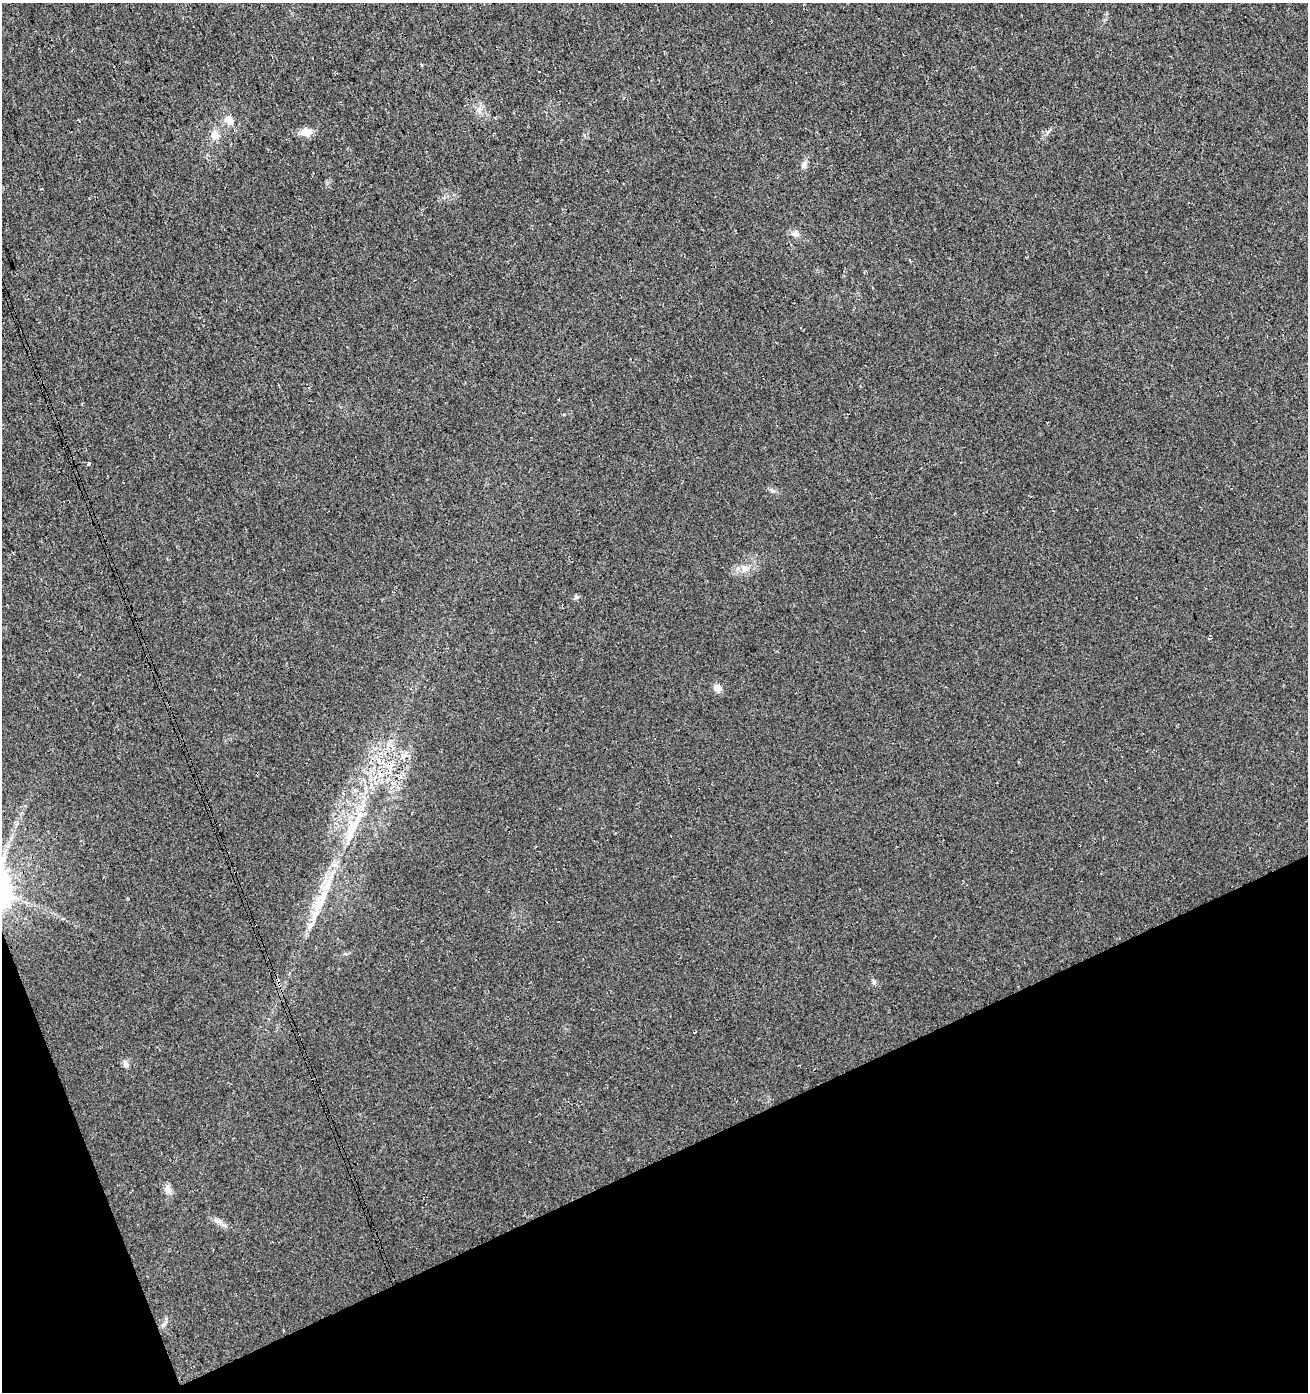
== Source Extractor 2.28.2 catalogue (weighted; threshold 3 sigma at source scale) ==
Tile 14 of 4 x 4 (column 2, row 4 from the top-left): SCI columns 1471-2776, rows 55-1444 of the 5495 x 5671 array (HDU 1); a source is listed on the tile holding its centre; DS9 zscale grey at full resolution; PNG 1310 x 1394 px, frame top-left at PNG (2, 3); no overlay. Shown black and unused: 19% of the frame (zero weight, under 3 of 4 exposures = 5% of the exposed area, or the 3 px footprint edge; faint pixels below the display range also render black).
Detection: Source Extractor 2.28.2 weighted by HDU 2 'WHT'; one run over the whole footprint, this tile lists its part. Background 0.0153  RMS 0.0066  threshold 0.0296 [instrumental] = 3 sigma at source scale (4.5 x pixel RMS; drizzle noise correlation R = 1.50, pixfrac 1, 0.0396/0.0396 arcsec/px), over >= 5 px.
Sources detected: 19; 2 inside a brighter listed object's ellipse — not listed separately; the other 17 listed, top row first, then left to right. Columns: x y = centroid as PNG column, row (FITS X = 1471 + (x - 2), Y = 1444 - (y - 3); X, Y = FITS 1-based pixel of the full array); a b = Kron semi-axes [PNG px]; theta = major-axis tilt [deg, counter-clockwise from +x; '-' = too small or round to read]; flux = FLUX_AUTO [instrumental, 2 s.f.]
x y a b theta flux
229 120 13 10 -65 5.9
306 132 13 9 4 6.8
215 135 12 11 - 5.2
804 165 10 7 -84 2.4
795 234 10 8 0 3
89 463 3 3 - 2.6
745 568 13 9 23 5.1
576 597 7 6 - 1.4
717 688 8 7 - 5.1
404 756 9 4 42 2.4
390 764 13 9 -75 6.6
380 773 12 7 -55 5.3
354 825 44 16 64 28
318 907 31 11 72 16
874 982 7 5 -85 1.3
126 1064 8 7 - 2.3
167 1189 16 7 -70 3.7
Overlapping masked pixels (flux is a lower limit): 2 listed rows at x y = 390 764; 380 773
Unlisted compact peaks at least as high as the median listed source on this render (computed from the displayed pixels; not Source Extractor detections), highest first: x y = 216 1221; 773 491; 164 1324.